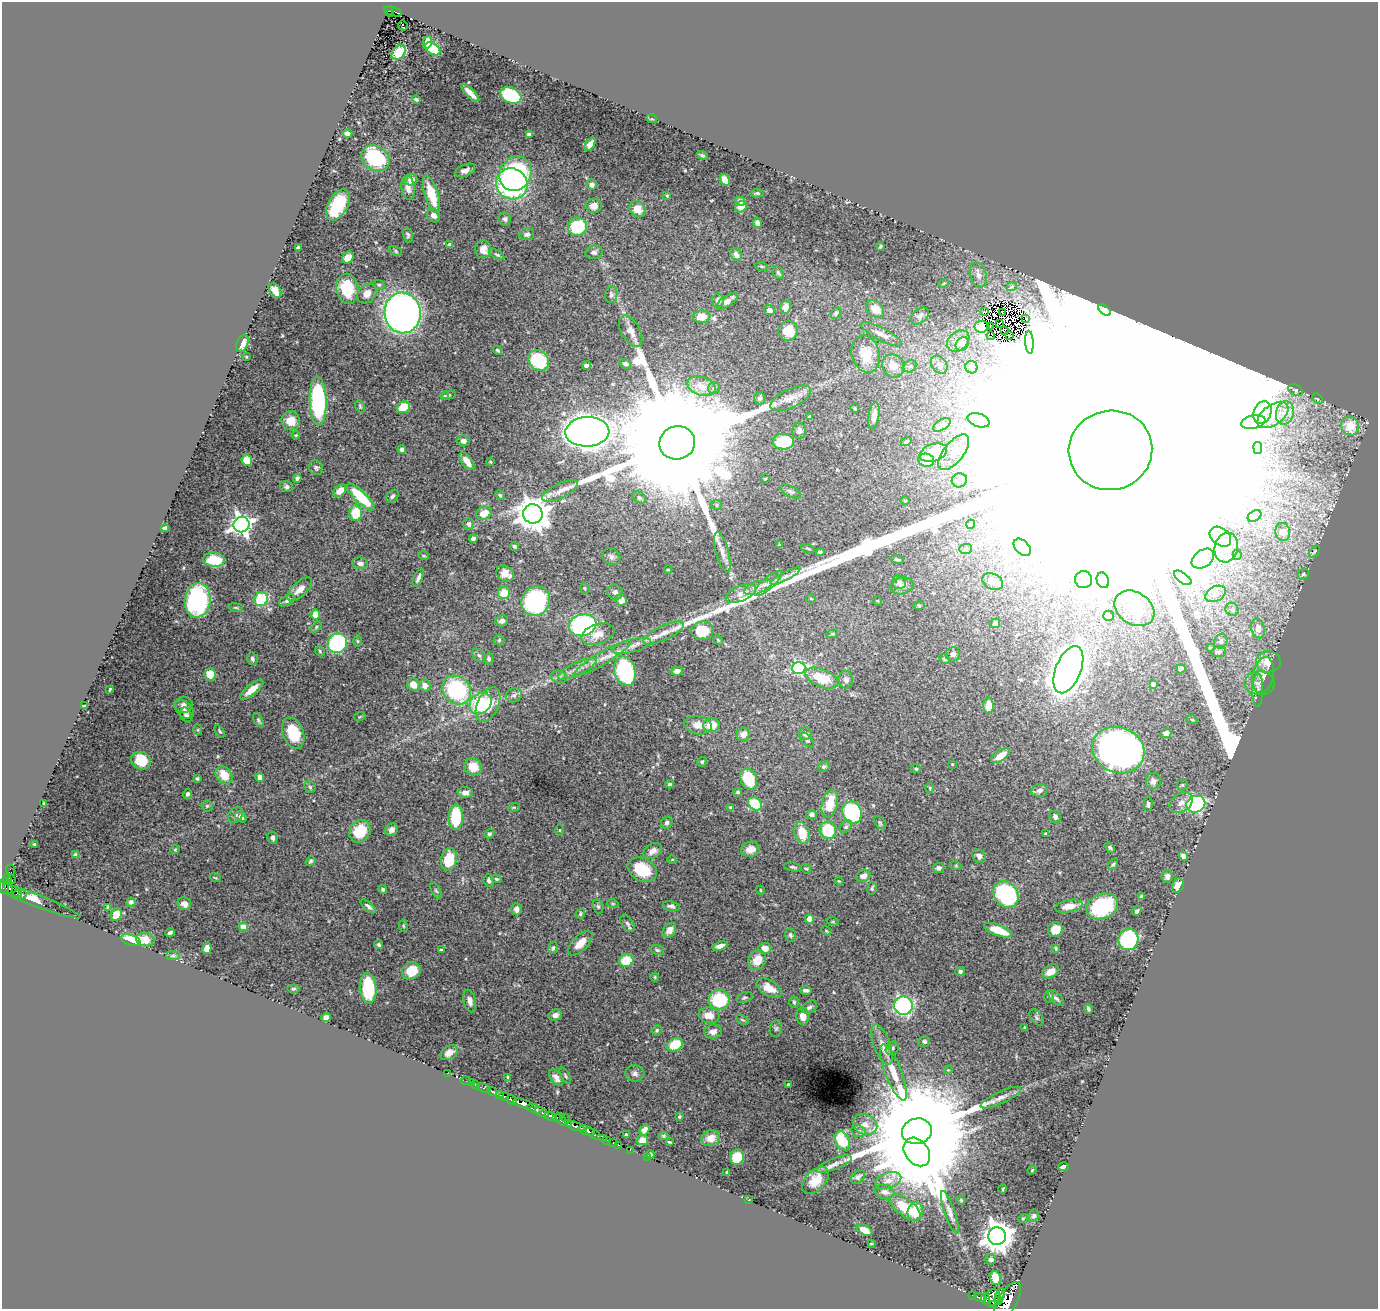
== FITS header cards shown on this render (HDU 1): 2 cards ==
NAXIS1  =                 1376
NAXIS2  =                 1307

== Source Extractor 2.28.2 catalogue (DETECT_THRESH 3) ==
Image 1376 x 1307 px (HDU 1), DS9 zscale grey, 1 PNG px = 1 image px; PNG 1380 x 1311 px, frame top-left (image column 1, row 1307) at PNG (2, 2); each listed source drawn as its Kron ellipse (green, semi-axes under 4 px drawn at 4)
Background 0.625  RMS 0.014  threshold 0.0427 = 3 sigma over >= 5 px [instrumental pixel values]
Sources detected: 522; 6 with non-positive FLUX_AUTO (blend fragments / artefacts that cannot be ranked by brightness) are neither listed nor drawn; of the other 516, the 500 brightest by FLUX_AUTO listed and drawn (16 fainter detections omitted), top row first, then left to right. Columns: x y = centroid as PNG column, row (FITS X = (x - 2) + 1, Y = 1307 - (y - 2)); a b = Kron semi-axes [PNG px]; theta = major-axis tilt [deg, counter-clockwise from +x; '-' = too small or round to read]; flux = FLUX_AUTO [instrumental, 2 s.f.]
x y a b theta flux
389 11 4 2 - 2.0e+01
393 11 9 3 -16 6.3e+01
390 14 2 2 - 2.4e+00
403 25 5 3 - 2.7e+00
427 42 6 4 76 5.8e+00
433 49 8 5 -36 2.9e+01
399 52 8 6 51 2.4e+01
470 93 12 3 -45 6.2e+00
511 95 11 7 -23 7.3e+01
416 99 4 3 - 1.7e+00
652 119 5 3 - 8.8e-01
347 133 5 4 - 2.9e+00
529 135 4 3 - 3.2e+00
590 144 7 4 54 6.5e+00
702 155 6 3 -20 1.3e+00
375 158 15 12 -33 7.2e+01
465 170 10 6 23 5.0e+00
515 174 18 15 62 8.6e+01
411 180 6 5 - 7.8e+00
725 180 6 4 -61 8.9e+00
512 184 16 15 - 2.5e+02
592 185 5 5 - 3.9e+00
408 188 12 6 -84 6.8e+00
757 193 7 4 4 1.5e+00
431 194 19 6 -72 2.6e+01
667 196 3 3 - 8.3e-01
740 201 5 4 - 2.3e+00
338 205 17 9 60 5.0e+01
594 206 8 7 - 7.3e+00
741 207 6 5 - 6.5e+00
638 209 8 7 - 1.0e+01
433 215 7 6 - 3.7e+00
505 219 6 6 - 2.4e+00
757 223 5 4 - 3.8e+00
577 227 9 9 - 5.3e+01
527 234 7 5 17 2.7e+00
408 235 8 4 -75 2.1e+00
450 245 4 4 - 5.8e+00
880 246 4 2 - 1.4e+00
298 247 3 3 - 1.1e+00
483 249 9 7 -89 8.4e+00
396 251 7 4 -29 1.4e+00
594 252 9 7 8 3.7e+00
497 255 8 4 -32 1.5e+00
736 255 7 5 -70 4.1e+00
348 257 6 5 - 9.2e+00
761 266 6 4 -18 9.0e-01
778 273 7 5 -56 1.9e+00
978 275 13 8 -75 6.2e+00
944 283 5 3 - 8.7e-01
379 285 6 4 -24 1.5e+00
1012 286 5 3 - 8.9e-01
347 289 15 11 -80 3.6e+01
275 290 8 5 -56 8.4e+00
367 294 11 8 46 7.5e+00
611 295 8 6 81 2.8e+00
718 300 7 6 - 3.8e+00
727 301 13 5 34 7.2e+00
785 307 6 5 - 5.2e+00
875 309 10 7 -42 1.3e+01
769 310 5 5 - 4.0e+00
1104 310 7 3 -38 1.9e+00
985 312 2 2 - 3.5e+00
403 313 20 18 -84 5.7e+02
836 313 6 4 47 2.3e+00
1002 313 3 2 - 2.0e+00
920 316 10 7 40 3.3e+00
702 317 9 6 6 1.3e+01
1025 319 3 2 - 1.0e+00
999 323 3 2 - 7.8e-01
990 326 3 2 - 1.4e+00
981 327 7 6 - 6.1e+00
631 331 17 9 -61 8.3e+00
788 331 10 9 - 1.9e+01
1005 331 2 2 - 6.8e-01
881 334 23 6 -27 7.6e+00
991 336 4 3 - 5.2e+00
1009 336 4 2 - 8.2e-01
958 341 12 9 42 1.0e+01
1029 342 11 4 -86 2.6e+00
243 343 9 5 67 1.0e+01
962 344 7 6 - 2.6e+00
497 350 5 3 - 1.4e+00
866 354 19 14 -74 2.5e+01
246 357 3 2 - 9.7e-01
539 360 11 9 -43 5.2e+01
625 364 6 4 -25 3.4e+00
586 365 4 3 - 3.9e+00
939 365 10 7 -53 3.6e+00
893 366 12 10 -60 1.3e+01
910 366 7 5 41 2.3e+00
971 367 6 6 - 3.7e+00
701 386 14 9 -20 1.2e+01
714 388 6 5 - 1.8e+00
1295 390 8 5 -28 1.8e+00
449 395 7 4 12 1.5e+00
444 396 4 3 - 8.6e-01
760 398 6 5 - 2.6e+00
791 398 22 9 25 1.0e+01
1317 399 6 3 -44 8.1e-01
318 401 24 8 -88 1.3e+02
360 406 6 4 -70 1.4e+00
403 407 7 5 27 2.1e+01
855 408 4 3 - 1.0e+00
1262 413 11 8 68 9.6e+00
1285 413 12 9 75 6.2e+00
1273 415 17 10 36 1.2e+01
874 416 13 5 81 7.2e+00
810 417 4 3 - 2.6e+00
979 420 11 6 -18 7.1e+00
291 421 9 9 - 1.3e+01
1253 422 12 6 12 6.7e+00
942 425 10 5 32 3.2e+00
1350 426 9 8 - 2.0e+01
799 431 7 7 - 3.7e+00
587 432 22 15 3 1.7e+03
296 435 4 3 - 8.8e-01
463 441 6 5 - 4.0e+00
906 441 5 4 - 1.2e+00
783 442 10 8 -3 4.8e+01
677 443 18 16 17 8.3e+04
1258 448 6 4 -79 2.8e+00
402 449 4 4 - 3.0e+00
1110 450 42 39 15 1.1e+06
954 452 21 10 51 1.4e+01
933 453 14 8 18 2.6e+01
247 460 6 5 - 1.6e+01
926 460 8 6 -11 1.3e+01
467 461 10 5 -54 1.0e+01
491 462 4 3 - 8.9e-01
316 468 7 7 - 2.4e+00
297 478 4 4 - 2.1e+00
765 479 3 2 - 7.3e-01
959 480 7 7 - 3.1e+00
286 487 6 5 - 2.5e+00
340 491 7 5 42 9.1e+00
560 491 19 7 26 9.7e+00
791 491 11 5 -27 2.5e+00
500 495 5 4 - 1.7e+00
392 496 7 5 47 2.5e+00
361 497 18 6 -44 4.5e+01
639 497 7 5 -34 2.3e+00
905 501 5 3 - 8.0e-01
717 505 5 5 - 1.4e+00
356 513 8 6 -85 2.5e+01
484 513 8 6 22 1.4e+01
533 514 10 9 - 1.6e+03
1254 516 7 5 29 2.0e+00
468 524 6 5 - 3.7e+00
971 524 4 3 - 7.3e-01
241 525 8 7 - 5.6e+02
165 528 4 3 - 2.6e+00
1283 532 9 7 -79 3.0e+00
1220 537 12 8 -39 1.1e+01
473 538 4 3 - 3.1e+00
779 545 4 3 - 7.1e-01
514 546 4 4 - 1.5e+00
1022 547 10 6 -46 5.4e+00
808 548 7 3 -14 9.0e-01
1226 548 15 11 76 1.4e+01
965 549 6 5 - 1.7e+00
722 552 21 6 -75 6.7e+00
820 552 4 3 - 1.5e+00
1314 552 7 3 52 1.2e+00
1237 555 5 4 - 1.2e+00
424 556 5 3 - 9.4e-01
611 557 10 8 -35 3.5e+00
897 559 7 4 -7 1.4e+00
1203 559 12 8 35 8.3e+00
214 560 11 7 -6 2.8e+01
360 563 8 5 -10 3.9e+00
668 569 4 3 - 8.8e-01
505 574 9 7 -30 8.9e+00
1303 574 6 5 - 1.4e+00
785 576 17 4 28 5.0e+00
418 578 9 4 65 3.6e+00
1183 578 10 5 -36 4.2e+00
1083 580 8 8 - 7.2e+00
1103 580 8 6 -70 4.0e+00
993 581 11 7 -27 9.0e+00
899 582 7 7 - 2.3e+00
768 583 17 6 41 6.0e+00
902 586 11 8 17 4.7e+00
758 587 14 6 20 5.7e+00
585 588 5 4 - 1.2e+00
300 589 15 7 42 1.0e+01
615 592 8 7 - 4.1e+00
504 593 6 6 - 1.5e+01
741 593 16 7 22 7.2e+00
1215 594 11 7 28 4.7e+00
261 599 7 6 - 4.7e+01
811 599 5 3 - 9.2e-01
197 600 17 13 84 1.3e+02
621 600 6 5 - 8.7e+00
287 601 8 5 31 2.6e+00
536 601 15 13 57 1.2e+02
878 601 5 3 - 7.1e-01
919 606 5 3 - 1.1e+00
236 607 7 3 -9 1.3e+00
1134 608 21 16 -33 3.3e+01
1232 609 7 6 - 2.2e+00
316 615 5 4 - 1.3e+01
1108 616 5 5 - 6.3e+00
502 621 6 5 - 4.1e+00
995 623 5 4 - 3.6e+00
583 625 14 10 14 1.4e+02
316 627 6 4 46 1.4e+00
1258 629 10 6 -73 5.8e+00
702 631 11 9 6 2.8e+01
663 633 22 7 25 9.8e+00
598 634 17 10 18 1.3e+01
832 634 6 3 17 1.1e+00
499 640 5 5 - 1.3e+00
718 640 5 4 - 1.1e+00
357 641 5 4 - 1.1e+00
1221 641 8 6 65 2.8e+00
337 643 10 9 - 1.3e+02
632 646 20 6 14 8.3e+00
1210 648 3 3 - 1.1e+00
320 651 5 4 - 1.3e+00
1219 652 7 5 9 3.8e+00
953 654 7 7 - 3.7e+00
479 655 7 5 -48 2.2e+00
602 658 33 6 31 1.3e+01
252 659 6 5 - 2.1e+00
489 659 6 4 89 2.2e+00
945 659 6 4 -29 1.5e+00
1268 662 12 10 1 1.4e+01
799 668 7 6 - 1.3e+02
577 669 21 6 25 8.5e+00
1181 669 5 4 - 2.4e+00
1068 670 25 12 68 1.6e+03
625 671 15 10 -76 1.3e+02
677 671 5 4 - 4.5e+00
210 674 6 5 - 2.0e+01
1263 675 18 10 78 8.5e+00
559 677 8 6 -13 3.1e+00
822 678 17 9 -22 2.5e+01
846 680 9 7 -85 3.2e+00
1260 683 15 11 -1 7.9e+00
1153 684 4 4 - 3.1e+00
413 685 6 5 - 1.0e+01
425 686 6 6 - 5.6e+00
110 689 3 2 - 8.3e-01
252 690 14 5 40 1.1e+01
456 690 16 13 -44 9.1e+01
1258 690 17 5 89 3.9e+00
514 695 8 7 - 3.1e+00
480 703 12 9 43 5.9e+01
183 705 9 8 - 4.1e+00
488 705 18 10 66 2.4e+01
84 706 3 2 - 8.5e-01
989 706 8 5 88 1.3e+01
184 709 11 7 -46 4.3e+00
186 715 8 5 -63 3.3e+00
360 716 5 3 - 8.7e-01
258 720 8 3 -61 1.5e+00
1192 720 5 3 - 8.7e-01
698 725 14 9 -9 9.9e+00
712 725 8 6 3 1.7e+01
198 730 5 3 - 1.1e+00
220 731 7 4 -58 1.5e+00
293 733 16 10 -69 3.3e+01
1166 733 5 4 - 5.7e+00
743 734 7 6 - 6.5e+00
805 734 6 6 - 4.0e+00
807 740 9 5 -46 2.2e+00
1118 750 26 22 -23 6.0e+02
1000 756 11 5 34 1.4e+01
141 761 10 8 -22 2.5e+01
702 762 5 4 - 1.4e+00
952 764 4 3 - 7.5e-01
824 766 6 5 - 1.8e+00
473 767 9 8 - 1.8e+01
916 769 5 4 - 1.6e+00
224 775 10 7 -53 1.7e+01
260 777 5 4 - 5.1e+00
197 779 3 3 - 1.4e+00
749 779 11 8 -66 3.9e+01
1153 781 8 7 - 5.2e+00
670 784 4 3 - 1.8e+00
1182 785 6 5 - 1.6e+00
310 787 6 5 - 1.9e+00
930 788 5 3 - 1.1e+00
1040 790 8 6 11 3.4e+00
738 792 4 4 - 1.6e+00
465 793 7 5 -1 4.7e+00
188 794 5 4 - 2.2e+00
1181 803 12 9 36 6.6e+00
43 804 4 2 - 9.1e-01
755 804 8 5 -38 3.9e+01
830 804 14 8 76 2.3e+01
1148 804 8 4 -88 2.2e+00
1196 804 10 8 23 2.0e+02
207 806 5 5 - 1.6e+00
514 807 6 4 18 1.1e+00
731 808 4 3 - 1.3e+00
852 812 11 9 -69 9.4e+01
812 814 5 4 - 3.4e+00
235 815 8 7 - 2.9e+00
241 817 6 5 - 3.8e+00
456 817 13 7 87 4.9e+01
1055 817 6 5 - 3.0e+00
880 822 7 5 -50 1.6e+00
667 823 6 5 - 2.7e+00
846 827 7 5 49 2.0e+00
392 830 7 6 - 4.2e+00
560 830 5 3 - 8.3e-01
828 830 9 8 - 3.5e+01
360 831 12 10 57 2.7e+01
802 833 11 7 -74 1.9e+01
1046 833 3 3 - 1.4e+00
489 834 5 4 - 1.7e+00
272 838 6 5 - 2.9e+00
35 844 3 2 - 1.0e+00
1110 847 5 4 - 1.8e+00
751 849 9 7 13 8.0e+00
175 850 5 4 - 1.1e+00
653 851 10 7 33 7.1e+00
75 855 4 4 - 1.6e+00
979 856 7 6 - 4.0e+00
1183 856 5 4 - 3.4e+00
449 860 11 8 80 3.1e+01
672 860 5 3 - 9.4e-01
311 861 5 4 - 1.6e+00
1113 864 6 4 55 1.8e+00
956 866 5 3 - 1.0e+00
793 867 9 4 -10 1.9e+00
939 868 6 5 - 3.7e+00
806 869 5 3 - 1.3e+00
10 870 6 3 -70 1.0e+01
642 870 15 11 -28 3.7e+01
863 876 7 6 - 5.6e+00
1167 876 6 5 - 3.8e+00
215 878 6 3 -20 1.1e+00
7 879 6 3 -84 5.6e+01
11 879 5 3 - 3.2e+01
496 879 5 4 - 1.5e+00
489 881 6 5 - 3.0e+00
839 881 4 3 - 7.4e-01
4 886 8 4 89 2.6e+02
9 886 7 3 -81 1.9e+02
1178 886 7 5 63 8.3e+00
872 888 6 4 76 1.7e+00
383 889 4 4 - 1.8e+00
760 890 4 3 - 7.4e-01
436 891 8 4 -62 1.6e+00
18 894 4 3 - 1.3e+02
1006 894 14 11 -51 1.1e+02
22 895 3 2 - 5.1e+01
1141 896 4 3 - 1.5e+00
33 899 51 6 -21 6.9e+00
131 902 4 4 - 2.4e+00
184 904 7 6 - 7.1e+00
613 904 6 3 -19 1.1e+00
368 906 9 4 -40 2.9e+00
598 906 7 5 -73 1.9e+00
671 906 8 5 -13 3.0e+00
1069 906 14 6 11 1.1e+01
1102 906 16 12 22 7.1e+01
108 907 3 2 - 7.7e-01
516 909 6 5 - 4.8e+00
1137 911 5 3 - 3.0e+00
580 914 5 4 - 1.6e+00
116 915 6 5 - 1.2e+01
810 919 4 4 - 1.6e+01
833 922 6 3 -18 8.3e-01
627 923 9 5 -57 2.9e+00
403 926 6 3 -82 1.0e+00
243 927 4 4 - 1.3e+01
1055 929 7 7 - 1.4e+01
669 930 8 6 53 6.3e+00
998 930 15 5 -20 2.1e+01
826 931 5 4 - 9.8e-01
170 933 4 3 - 2.1e+00
790 935 7 5 -77 2.0e+00
1128 939 11 10 - 8.4e+01
131 940 10 5 -19 2.2e+01
145 940 9 7 -5 1.0e+01
580 943 15 7 46 1.1e+01
379 945 4 4 - 1.8e+00
720 946 7 4 19 5.2e+00
207 948 5 4 - 9.9e+00
553 948 6 4 74 1.5e+00
765 948 6 5 - 8.1e+00
1056 948 3 3 - 1.2e+00
441 950 4 3 - 1.5e+00
657 950 6 5 - 1.8e+00
173 956 7 4 0 1.9e+00
757 960 10 8 65 1.4e+01
626 961 7 6 - 2.6e+01
411 971 9 8 - 2.3e+01
960 971 5 4 - 2.5e+00
1051 972 9 6 28 7.4e+00
655 977 4 4 - 1.0e+00
368 988 15 8 -86 4.7e+01
769 988 14 7 -30 1.2e+01
293 989 6 3 6 1.3e+00
806 990 6 3 -1 2.7e+00
1049 996 6 5 - 1.6e+00
744 998 8 5 20 1.9e+00
1056 998 10 5 -43 2.9e+00
719 1000 10 9 - 6.0e+01
470 1001 11 6 -77 5.2e+00
794 1002 5 4 - 1.5e+00
903 1006 9 9 - 1.3e+02
809 1007 8 5 31 2.4e+00
1088 1009 4 3 - 2.0e+00
555 1015 7 5 17 4.8e+00
709 1015 10 7 -13 1.1e+01
803 1016 9 6 -84 8.3e+00
326 1017 5 4 - 4.2e+00
1037 1018 9 5 -55 2.1e+00
743 1020 7 3 -26 1.3e+00
776 1028 8 6 73 1.9e+00
1025 1028 3 2 - 1.1e+00
657 1030 5 5 - 1.3e+00
713 1032 9 7 10 6.4e+00
924 1041 6 5 - 2.8e+00
675 1045 8 6 26 3.0e+01
882 1045 21 8 -70 9.4e+00
892 1048 7 6 - 2.7e+00
449 1053 9 6 32 6.7e+00
948 1070 4 4 - 8.3e-01
893 1072 30 8 -68 2.2e+01
447 1073 2 2 - 5.5e+00
635 1074 9 8 - 3.7e+00
565 1076 9 4 -61 1.6e+00
556 1077 9 5 -58 4.9e+00
508 1078 4 3 - 1.4e+00
465 1081 5 2 - 1.3e+01
471 1083 2 2 - 6.8e+00
789 1084 3 3 - 1.6e+00
475 1085 3 3 - 3.3e+01
484 1088 7 3 -23 5.1e+01
492 1092 5 3 - 1.2e+02
499 1095 4 3 - 2.3e+02
504 1096 5 3 - 1.8e+02
1001 1098 22 6 25 6.7e+00
511 1100 5 3 - 1.7e+02
523 1103 10 4 -15 8.8e+02
534 1109 8 3 -12 3.1e+02
542 1112 7 3 -27 2.3e+02
550 1116 6 3 -20 1.8e+02
565 1117 2 2 - 4.7e+00
679 1117 3 3 - 1.4e+00
557 1118 4 3 - 1.3e+02
561 1119 7 4 -61 1.1e+02
568 1124 3 3 - 8.9e+01
865 1124 12 10 -24 7.9e+00
576 1126 8 3 -15 3.6e+02
587 1130 8 4 -20 6.4e+02
644 1130 6 4 54 5.9e+00
859 1131 7 5 -20 2.4e+00
917 1131 15 12 14 4.1e+04
593 1134 8 3 -30 8.5e+01
626 1135 4 3 - 2.6e+00
664 1136 5 3 - 1.4e+00
603 1138 2 2 - 1.1e+01
711 1138 9 8 - 9.6e+00
606 1140 3 2 - 2.3e+01
642 1140 5 5 - 7.5e+00
842 1141 10 7 -65 3.9e+01
613 1142 3 2 - 1.6e+01
669 1142 3 2 - 8.5e-01
618 1145 3 2 - 1.0e+01
630 1150 2 2 - 4.0e+00
917 1152 15 11 -53 9.1e+03
650 1154 4 3 - 1.9e+00
647 1157 2 2 - 7.5e+00
737 1157 8 7 - 3.1e+01
834 1164 18 5 22 5.9e+00
1063 1167 5 3 - 2.8e+00
1032 1170 4 3 - 7.1e-01
727 1172 3 3 - 1.3e+00
858 1177 8 5 41 2.2e+00
815 1180 16 10 46 1.5e+01
888 1181 13 8 19 7.2e+00
1003 1189 5 3 - 7.9e-01
885 1192 10 7 -15 4.0e+00
748 1200 2 2 - 3.4e+00
961 1200 5 4 - 1.5e+00
905 1208 18 8 -37 3.0e+01
915 1212 9 7 74 1.9e+01
950 1212 22 5 -70 6.2e+00
1034 1216 6 5 - 1.8e+00
1023 1218 5 3 - 8.4e-01
864 1230 8 4 -28 1.3e+01
997 1236 9 9 - 1.5e+03
871 1243 3 2 - 7.9e-01
991 1259 5 5 - 2.4e+00
995 1278 7 5 -70 2.3e+01
973 1295 3 2 - 4.0e+01
1000 1295 8 4 65 3.4e+02
980 1298 6 3 -18 1.1e+02
992 1298 9 7 52 4.2e+02
985 1299 6 3 -82 2.2e+01
998 1300 3 3 - 1.5e+02
1007 1301 21 9 60 2.4e+03
993 1305 2 2 - 9.2e+00
At the frame edge (FLAGS 8, measured only in part): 1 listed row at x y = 1007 1301
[16 fainter detections neither listed nor drawn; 6 non-positive-flux detections neither listed nor drawn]